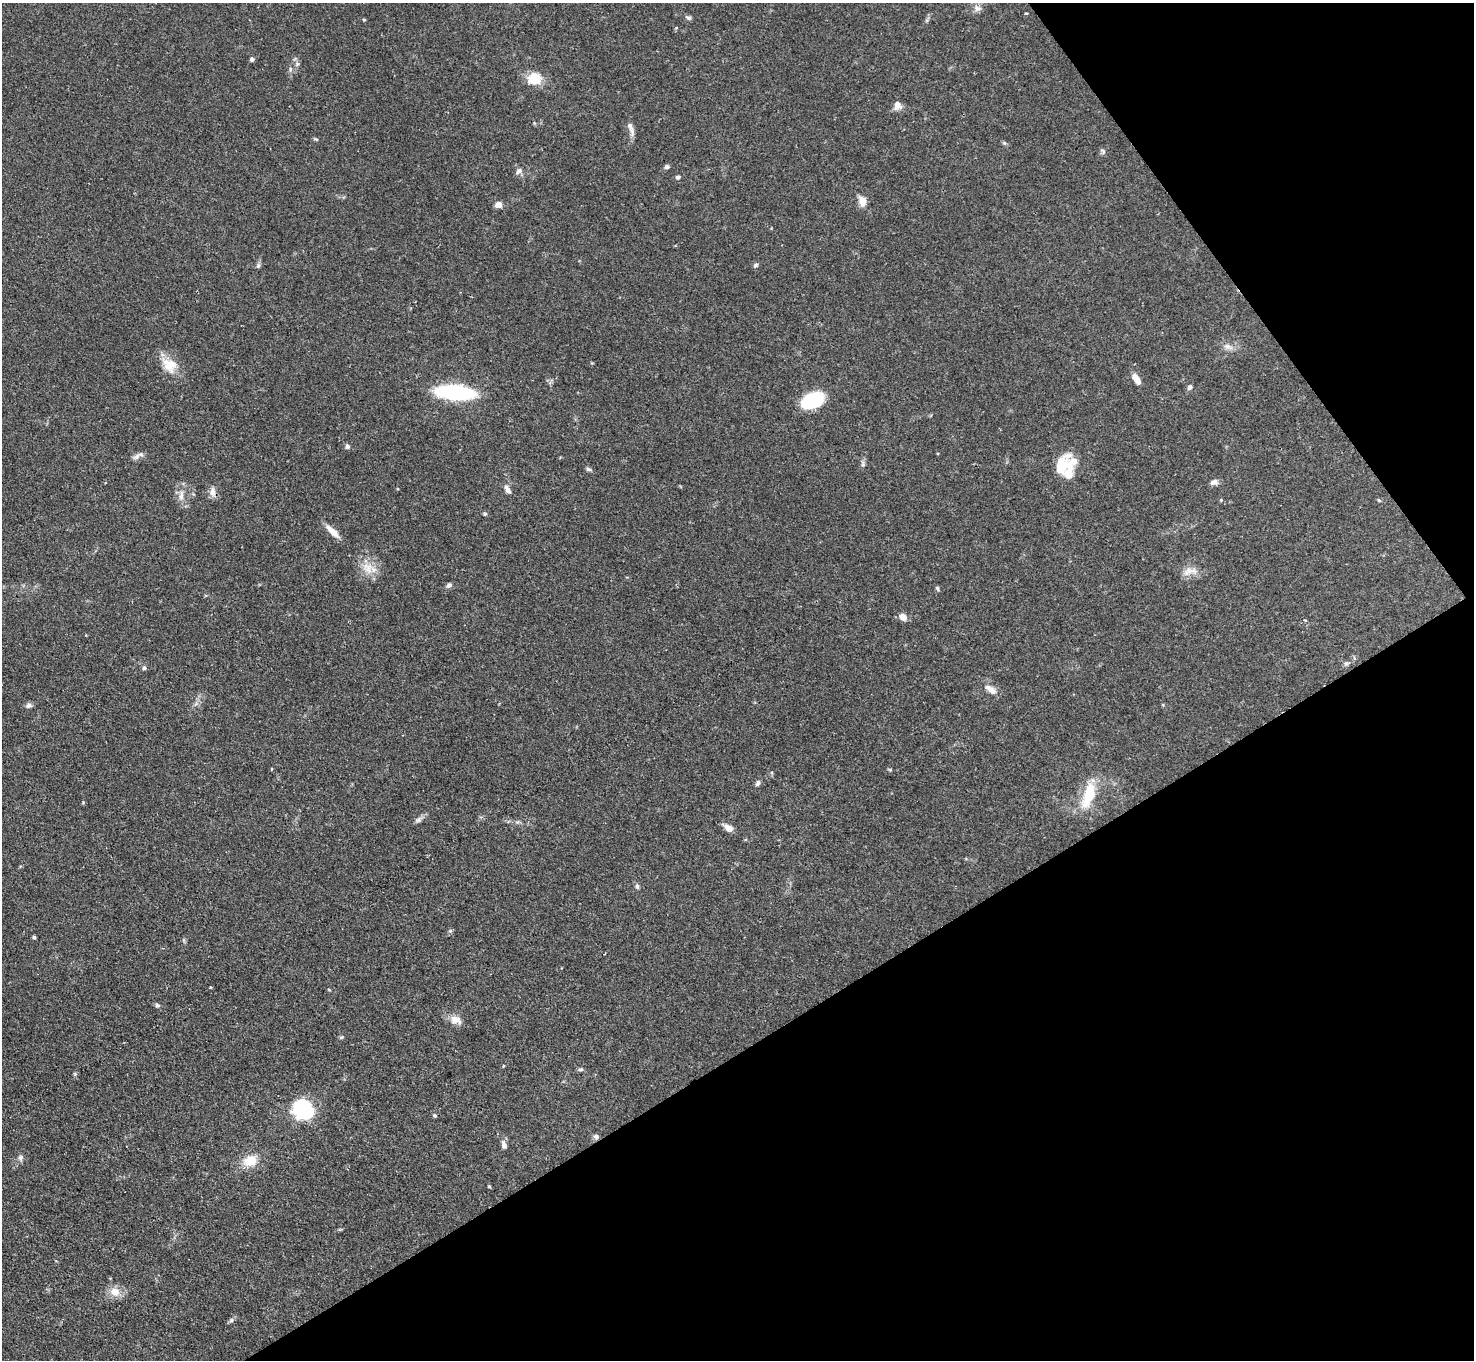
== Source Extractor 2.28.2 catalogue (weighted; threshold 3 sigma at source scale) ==
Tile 12 of 4 x 4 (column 4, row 3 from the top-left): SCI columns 4419-5890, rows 1659-3016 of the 5896 x 5890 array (HDU 1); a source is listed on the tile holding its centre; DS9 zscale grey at full resolution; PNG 1476 x 1362 px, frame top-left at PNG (2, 3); no overlay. Shown black and unused: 30% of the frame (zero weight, under 2 of 3 exposures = <1% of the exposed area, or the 3 px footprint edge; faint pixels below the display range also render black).
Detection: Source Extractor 2.28.2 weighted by HDU 2 'WHT'; one run over the whole footprint, this tile lists its part. Background 0.109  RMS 0.0058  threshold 0.0261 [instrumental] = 3 sigma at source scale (4.5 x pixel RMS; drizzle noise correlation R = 1.50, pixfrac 1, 0.05/0.05 arcsec/px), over >= 5 px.
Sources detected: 73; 1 inside a brighter object's white glare — not listed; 2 inside a brighter listed object's ellipse — not listed separately; the other 70 listed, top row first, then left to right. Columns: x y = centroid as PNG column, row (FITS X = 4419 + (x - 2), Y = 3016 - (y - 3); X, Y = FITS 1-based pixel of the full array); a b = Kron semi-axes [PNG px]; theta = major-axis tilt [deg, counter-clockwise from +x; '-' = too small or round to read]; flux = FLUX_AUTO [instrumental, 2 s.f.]
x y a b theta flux
977 8 10 8 -31 2.8
1026 13 3 3 - 0.57
688 18 8 5 -10 1.2
364 20 5 3 - 0.53
676 28 4 3 - 0.51
252 59 4 4 - 1.8
297 64 6 4 46 1.1
290 69 6 4 -73 0.91
534 78 17 15 0 11
897 105 11 9 -90 3.7
630 126 12 7 -68 2.7
316 139 5 3 - 0.71
1004 143 6 5 - 0.85
1103 151 8 4 -72 1.1
667 167 5 5 - 1.4
519 171 9 6 55 2.1
678 177 6 5 - 1.1
862 201 11 8 -75 5.1
499 205 5 4 - 9.8
258 265 7 5 69 1.2
755 265 7 5 41 1.1
1228 346 15 6 -20 3.2
169 365 23 17 -43 11
1136 379 13 6 -57 5.3
1190 387 6 5 - 1.9
455 392 24 9 -5 96
812 400 19 11 24 47
347 446 6 6 - 1.5
137 457 12 7 38 2.4
863 464 9 5 -78 1.4
589 469 7 4 -27 1.2
1069 474 24 18 -35 11
1214 482 10 7 12 2.4
508 490 10 5 -60 3.1
212 492 13 8 -89 3.4
181 496 15 6 84 3.6
1221 500 4 4 - 0.51
485 514 5 4 - 0.81
332 531 21 6 -44 6.2
368 568 19 13 -58 8.9
1188 571 16 10 45 5.2
449 585 7 6 - 1.8
937 588 6 4 -62 0.9
902 617 8 7 - 3.7
1346 663 9 5 13 1.3
144 668 6 5 - 1.1
990 689 18 8 -34 4.3
29 705 8 7 - 1.7
758 783 8 5 51 1.5
1089 795 33 13 73 20
418 820 9 7 33 1.8
728 828 10 6 -36 4.9
637 886 6 5 - 1.3
450 931 6 5 - 0.97
34 937 3 3 - 1.1
210 987 3 2 - 0.88
329 990 5 3 - 0.51
157 1005 6 5 - 1.1
456 1020 17 11 -18 5.1
341 1037 6 4 20 0.83
580 1069 7 5 13 1
303 1109 22 18 -35 39
435 1115 5 4 - 1.1
596 1136 8 6 -13 1.4
504 1145 10 6 -79 2.5
21 1158 8 7 - 1.7
250 1161 17 13 14 10
489 1186 5 3 - 0.49
115 1292 13 11 -22 6.6
231 1320 7 5 24 1.2